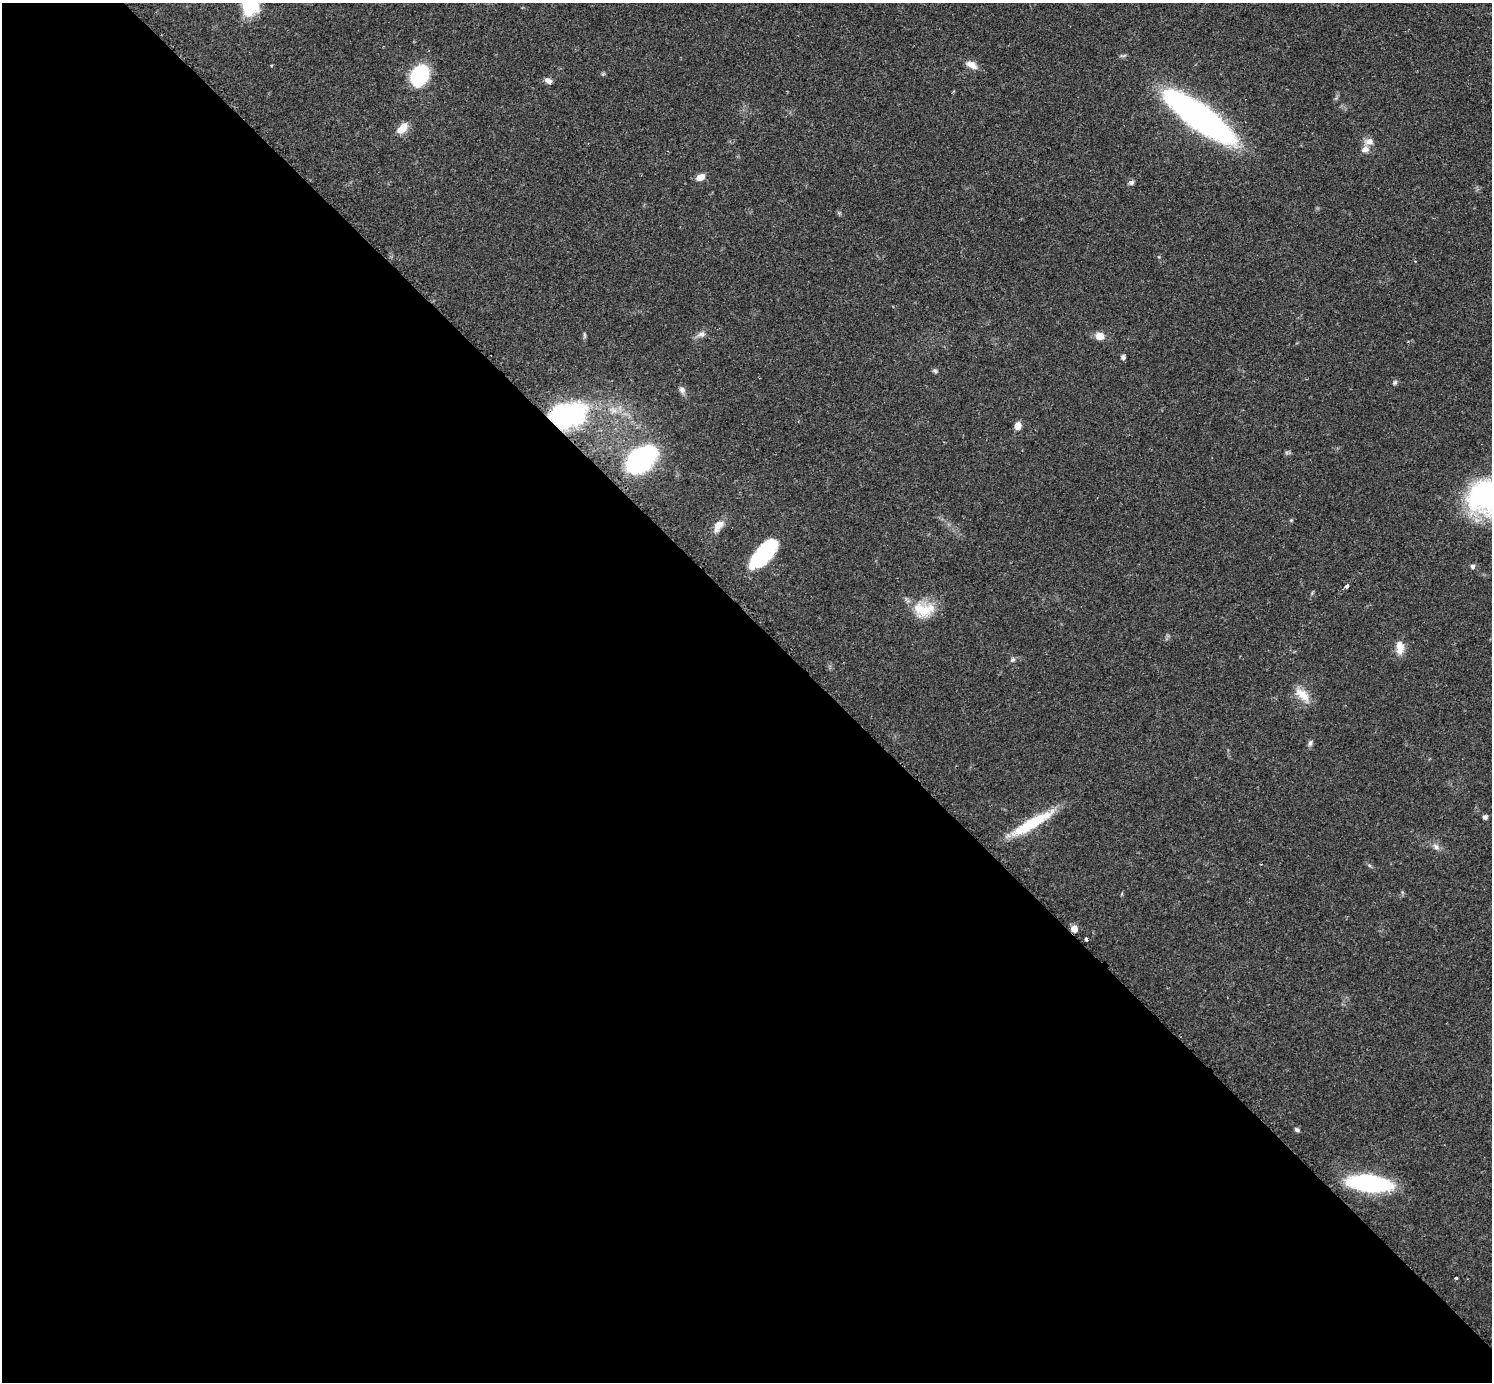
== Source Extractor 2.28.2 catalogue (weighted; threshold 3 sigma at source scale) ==
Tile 9 of 4 x 4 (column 1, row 3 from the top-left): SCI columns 31-1520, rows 1568-2947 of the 6040 x 6040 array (HDU 1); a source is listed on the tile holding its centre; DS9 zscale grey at full resolution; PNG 1494 x 1384 px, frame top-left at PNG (2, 3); no overlay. Shown black and unused: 55% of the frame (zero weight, under 2 of 3 exposures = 2% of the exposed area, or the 3 px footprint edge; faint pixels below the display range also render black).
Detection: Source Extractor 2.28.2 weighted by HDU 2 'WHT'; one run over the whole footprint, this tile lists its part. Background 0.0776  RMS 0.0054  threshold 0.0244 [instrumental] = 3 sigma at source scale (4.5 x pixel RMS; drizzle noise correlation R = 1.50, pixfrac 1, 0.05/0.05 arcsec/px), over >= 5 px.
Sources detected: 39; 1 cosmic-ray / hot-pixel residue — not listed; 1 inside a brighter listed object's ellipse — not listed separately; the other 37 listed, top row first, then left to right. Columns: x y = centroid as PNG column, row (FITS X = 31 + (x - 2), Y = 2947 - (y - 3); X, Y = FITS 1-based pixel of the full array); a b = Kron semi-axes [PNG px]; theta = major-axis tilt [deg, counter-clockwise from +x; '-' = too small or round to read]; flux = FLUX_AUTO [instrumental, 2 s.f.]
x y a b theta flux
971 65 16 8 -28 4.4
419 75 22 16 58 34
548 81 9 6 -31 2.2
1199 117 54 15 -36 260
402 128 15 9 44 6.7
1369 142 12 9 12 3.4
700 177 9 6 23 4.2
1131 182 7 6 - 1.5
701 334 12 7 10 2.5
584 335 9 4 -90 0.9
1100 336 10 8 -6 5.2
1123 357 5 5 - 1.4
935 371 7 5 -37 1
1395 382 7 6 - 1.1
682 390 10 7 -63 2.1
568 415 36 25 12 76
1018 426 7 6 - 4.4
641 459 30 20 41 85
1487 497 45 37 13 85
1291 520 5 4 - 0.59
718 526 18 10 56 5
763 554 31 13 51 52
1473 566 7 6 - 1.3
1347 586 4 3 - 2.7
924 609 28 20 0 15
1400 647 16 10 -86 5.9
1012 660 7 6 - 1.3
1302 694 22 11 -39 8.1
1310 743 9 5 75 1.4
1485 817 5 5 - 1.3
1031 823 52 10 30 27
1436 847 11 6 -44 2.3
1369 865 6 4 -46 0.79
1074 929 6 5 - 5.8
1297 1130 6 5 - 1.2
1370 1183 27 10 -6 130
1456 1278 3 3 - 0.97
Overlapping masked pixels (flux is a lower limit): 2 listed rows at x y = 568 415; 1074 929
Isophote crosses this tile's border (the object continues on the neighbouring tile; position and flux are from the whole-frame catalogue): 1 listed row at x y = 1487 497